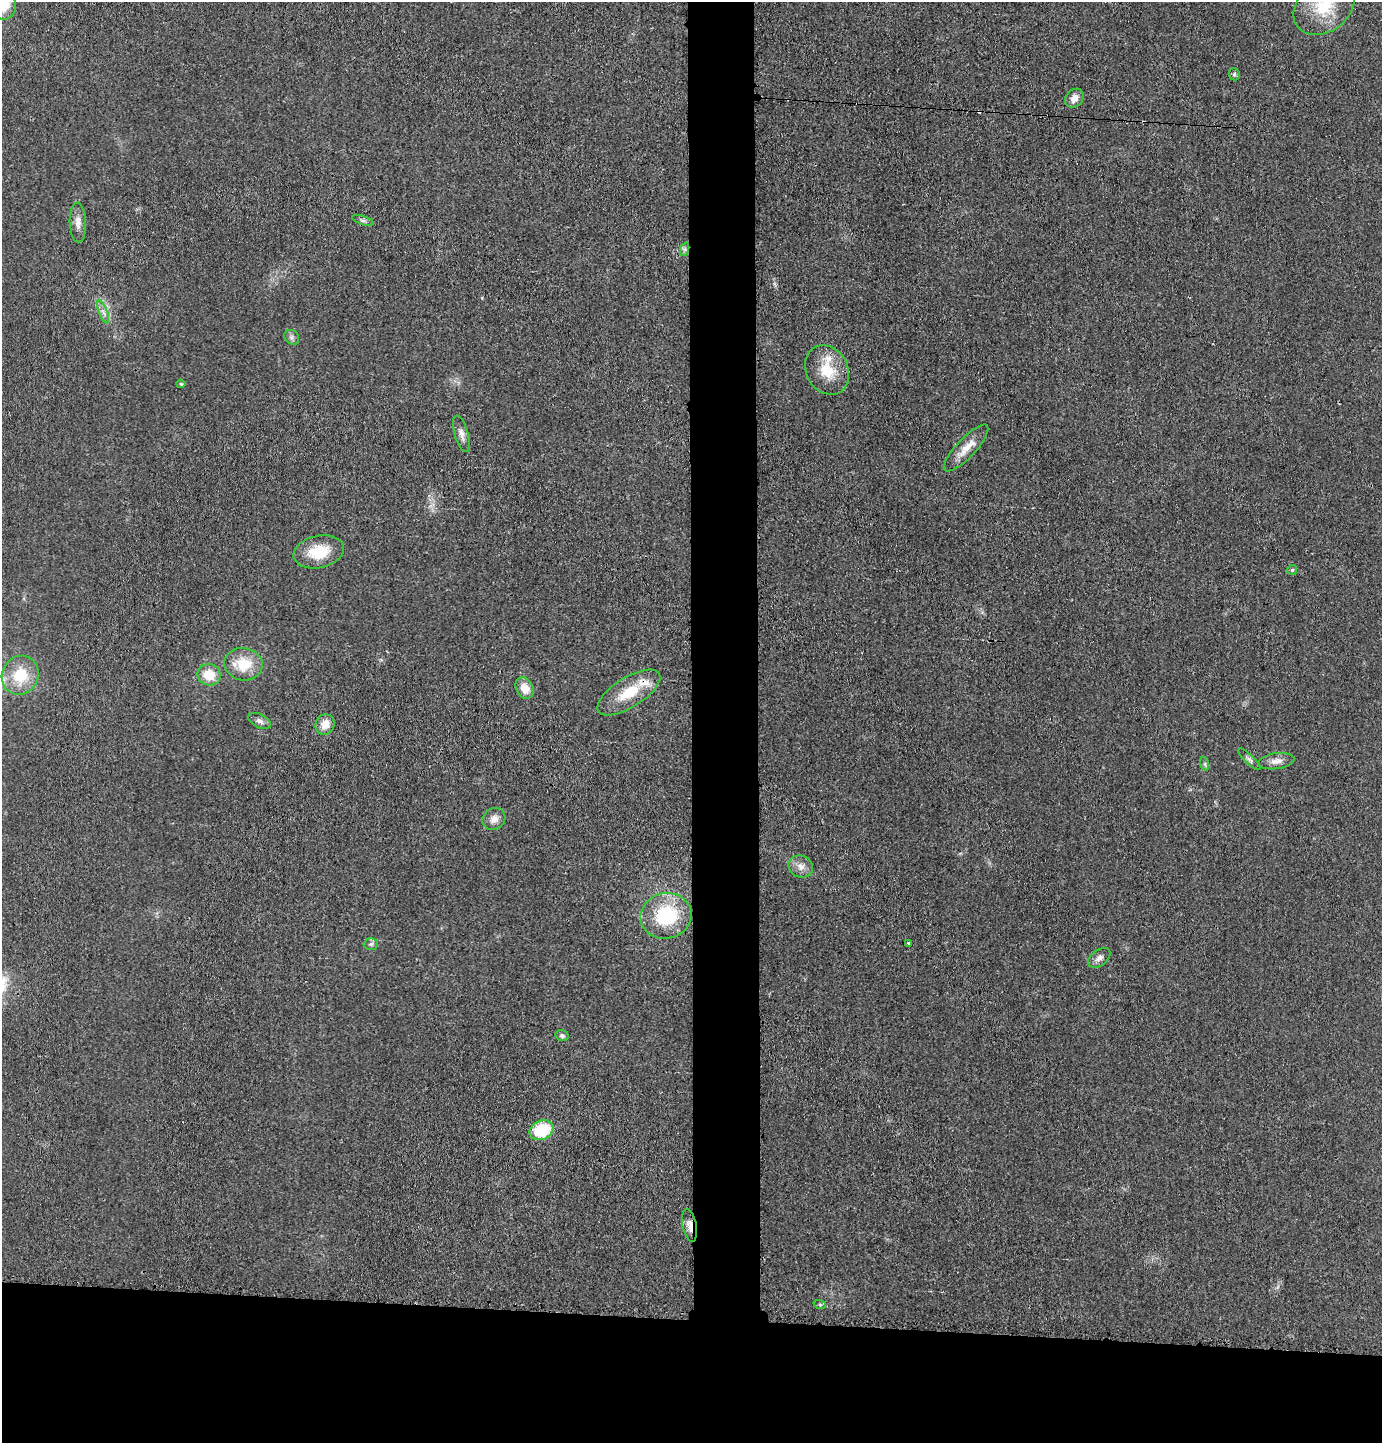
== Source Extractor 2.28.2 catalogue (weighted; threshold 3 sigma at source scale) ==
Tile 8 of 3 x 3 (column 2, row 3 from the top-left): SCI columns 1487-2866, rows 1-1441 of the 4365 x 4332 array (HDU 1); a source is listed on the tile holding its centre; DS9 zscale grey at full resolution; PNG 1384 x 1445 px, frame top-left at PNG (2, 2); each listed source drawn as its Kron ellipse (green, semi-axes under 4 px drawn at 4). Shown black and unused: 13% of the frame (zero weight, under 3 of 4 exposures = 1% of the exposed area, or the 3 px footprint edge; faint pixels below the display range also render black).
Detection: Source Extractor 2.28.2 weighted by HDU 2 'WHT'; one run over the whole footprint, this tile lists its part. Background 0.0211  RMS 0.0046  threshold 0.0207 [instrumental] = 3 sigma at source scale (4.5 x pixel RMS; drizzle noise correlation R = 1.50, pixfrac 1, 0.05/0.05 arcsec/px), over >= 5 px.
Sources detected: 38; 2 cosmic-ray / hot-pixel residue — neither listed nor drawn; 1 inside a brighter listed object's ellipse — not listed separately; the other 35 listed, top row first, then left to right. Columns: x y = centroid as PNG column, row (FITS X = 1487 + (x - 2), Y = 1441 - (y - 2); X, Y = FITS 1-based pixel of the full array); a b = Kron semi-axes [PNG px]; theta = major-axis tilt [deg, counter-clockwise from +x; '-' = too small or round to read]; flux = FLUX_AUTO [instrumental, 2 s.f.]
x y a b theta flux
4 5 15 12 -90 10
1324 7 33 25 38 22
1234 74 6 5 - 1
1074 98 10 8 48 3.7
363 220 11 4 -19 1.2
78 222 20 8 -88 3.7
685 249 7 4 72 0.95
103 312 12 4 -69 1.9
292 337 8 6 -46 1.3
827 370 26 21 -62 14
181 384 4 4 - 0.61
461 434 19 7 -74 3
966 448 31 9 47 6.8
319 552 25 16 12 13
1292 570 5 5 - 0.71
244 664 19 16 -10 13
20 675 20 18 64 15
209 675 12 10 -19 9
525 688 11 8 -64 6.4
629 692 36 15 32 17
260 721 12 7 -26 2
325 724 10 9 - 6
1249 759 15 4 -44 1.5
1276 761 18 8 7 3.4
1205 764 7 4 -72 0.91
494 819 12 10 35 3.3
801 867 12 10 -23 3.4
666 916 25 22 12 31
908 943 3 3 - 0.5
371 944 7 5 4 1.1
1099 958 13 8 37 2.4
562 1036 7 5 -17 1.2
542 1130 12 9 22 22
690 1226 17 7 -80 3.3
820 1305 6 4 -19 0.59
Overlapping masked pixels (flux is a lower limit): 2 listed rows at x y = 629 692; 690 1226
Isophote crosses this tile's border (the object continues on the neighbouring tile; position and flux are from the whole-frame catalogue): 2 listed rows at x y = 4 5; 1324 7